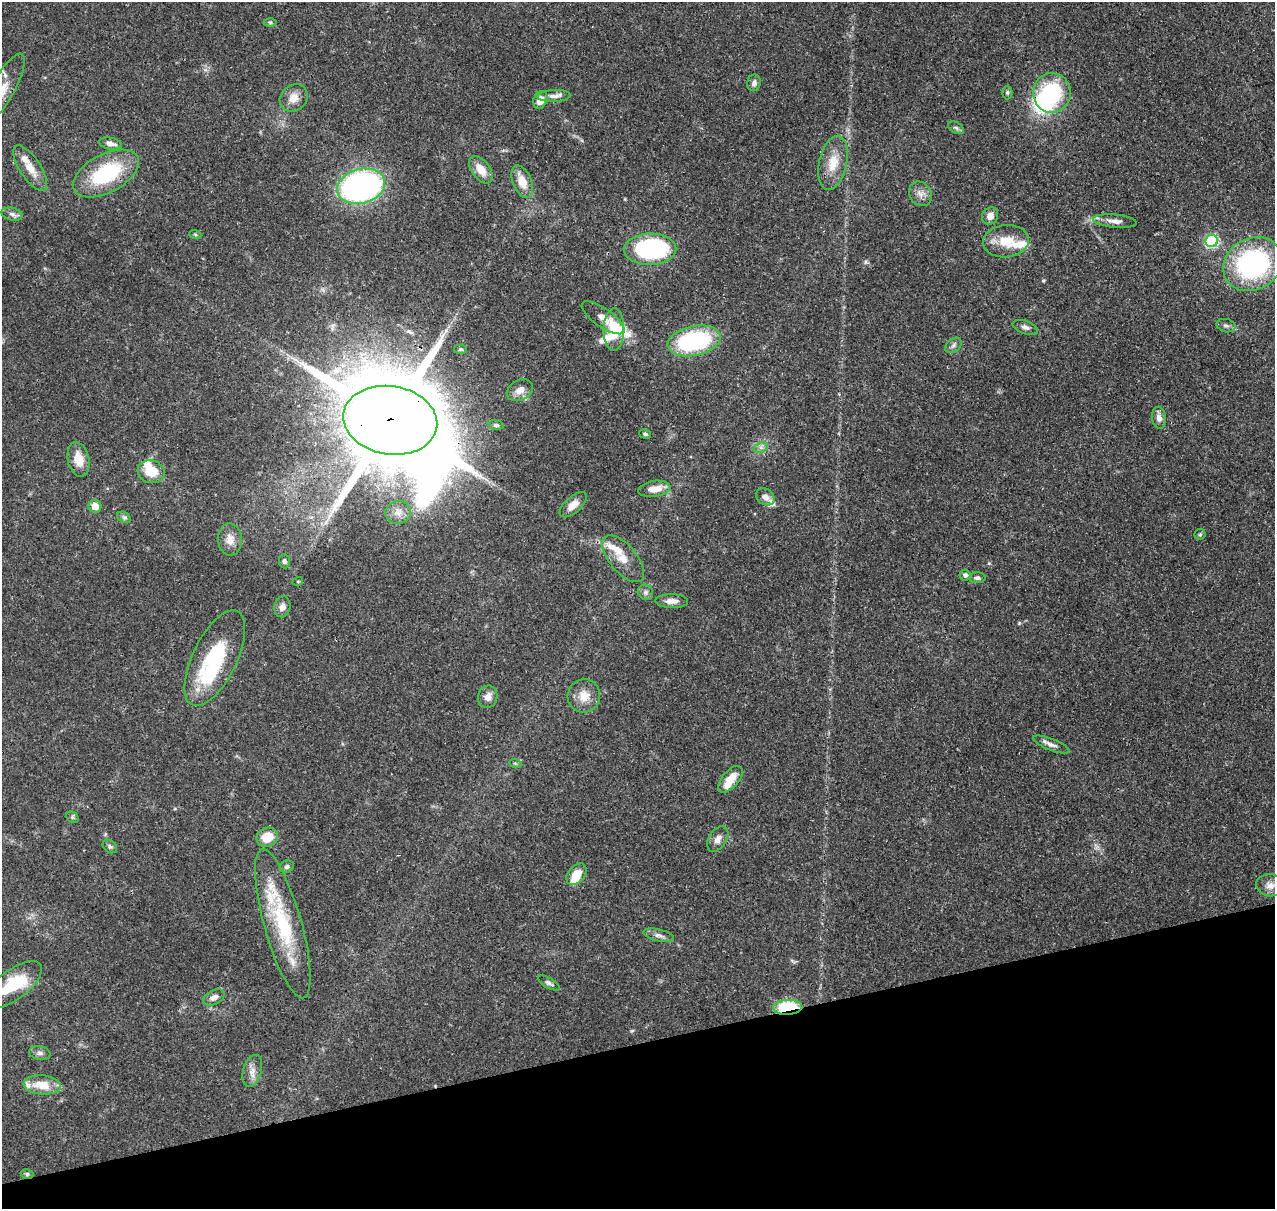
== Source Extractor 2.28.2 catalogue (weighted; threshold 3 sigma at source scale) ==
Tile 14 of 4 x 4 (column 2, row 4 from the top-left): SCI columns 1389-2661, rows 131-1337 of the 5323 x 5039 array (HDU 1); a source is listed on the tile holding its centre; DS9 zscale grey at full resolution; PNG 1277 x 1211 px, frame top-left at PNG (2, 2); each listed source drawn as its Kron ellipse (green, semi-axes under 4 px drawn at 4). Shown black and unused: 14% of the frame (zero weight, under 3 of 4 exposures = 8% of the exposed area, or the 3 px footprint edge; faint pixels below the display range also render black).
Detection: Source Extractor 2.28.2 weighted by HDU 2 'WHT'; one run over the whole footprint, this tile lists its part. Background 0.0758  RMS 0.0035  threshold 0.0156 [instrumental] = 3 sigma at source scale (4.5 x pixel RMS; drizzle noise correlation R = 1.50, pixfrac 1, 0.0396/0.0396 arcsec/px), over >= 5 px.
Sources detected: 94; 5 inside a brighter object's white glare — neither listed nor drawn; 10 inside a brighter listed object's ellipse — not listed separately; the other 79 listed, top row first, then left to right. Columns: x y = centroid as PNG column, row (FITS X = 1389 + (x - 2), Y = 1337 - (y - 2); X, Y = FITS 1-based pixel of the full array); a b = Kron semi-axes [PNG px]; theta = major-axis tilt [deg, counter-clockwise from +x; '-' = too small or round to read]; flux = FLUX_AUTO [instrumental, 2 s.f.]
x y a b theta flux
270 22 6 4 -1 0.53
754 83 8 7 - 1.3
3 88 39 11 61 6.6
1007 92 7 5 89 0.62
1052 93 20 18 90 27
554 96 16 6 3 1.9
294 98 15 12 42 3.8
540 100 9 6 68 3.4
956 128 8 5 -29 0.88
111 144 11 6 -10 2.1
833 163 27 14 78 7.3
30 168 26 10 -57 5.2
481 170 15 9 -54 4.6
106 174 36 19 28 27
522 182 17 9 -68 5.4
361 186 24 17 15 100
920 194 13 10 -57 2.5
12 214 11 6 -15 1.2
990 216 9 8 - 2.4
1115 221 22 6 -5 2.5
195 234 6 4 -20 0.45
1006 241 23 16 6 7.8
1212 241 6 6 - 36
650 249 26 15 1 52
1253 264 31 25 30 60
603 318 25 9 -35 3.5
1226 326 9 6 -15 1.1
1025 327 13 6 -19 1.5
614 329 21 10 89 11
694 341 27 15 12 41
953 345 9 6 40 1.1
460 349 6 4 1 0.59
520 390 14 10 29 3
1159 418 11 7 -82 1.9
390 420 47 34 -9 8700
496 425 7 4 -7 0.75
645 434 6 4 -16 0.59
761 447 7 4 18 1
78 459 17 10 -78 5.2
151 472 14 11 -17 7.2
654 489 16 8 8 4.1
765 497 10 8 -34 2.2
573 505 16 8 42 3.4
95 506 6 6 - 3.7
398 512 13 11 4 3
124 517 7 5 -28 0.75
1200 534 5 5 - 0.48
230 539 16 12 -87 3.3
623 559 28 13 -50 6.3
284 561 7 5 -81 0.89
965 575 5 5 - 0.91
977 578 8 5 3 1
298 581 5 3 - 0.31
645 592 8 7 - 1.1
672 601 16 7 -1 2.6
282 607 10 8 80 1.8
215 658 52 22 64 30
584 696 17 16 - 5
488 697 11 9 75 2.3
1051 745 19 5 -22 1.9
515 763 6 4 -19 0.41
730 779 16 8 48 5.2
72 817 7 5 -36 0.63
267 837 11 9 21 6.8
718 839 14 8 56 2.3
110 846 8 5 -39 0.88
287 867 7 6 - 0.85
576 874 12 8 49 5.2
1270 885 14 11 -8 2.9
283 924 77 18 -74 29
659 935 15 6 -13 1.8
549 983 12 5 -30 0.98
13 985 34 15 36 16
214 997 11 7 28 2.1
788 1007 14 7 4 22
40 1053 11 6 -10 1.3
252 1071 16 9 74 2.7
42 1085 18 9 -5 7.4
27 1174 6 5 - 0.7
Overlapping masked pixels (flux is a lower limit): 3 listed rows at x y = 106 174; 390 420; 788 1007
Isophote crosses this tile's border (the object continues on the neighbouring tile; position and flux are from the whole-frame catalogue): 2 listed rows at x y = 3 88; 13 985